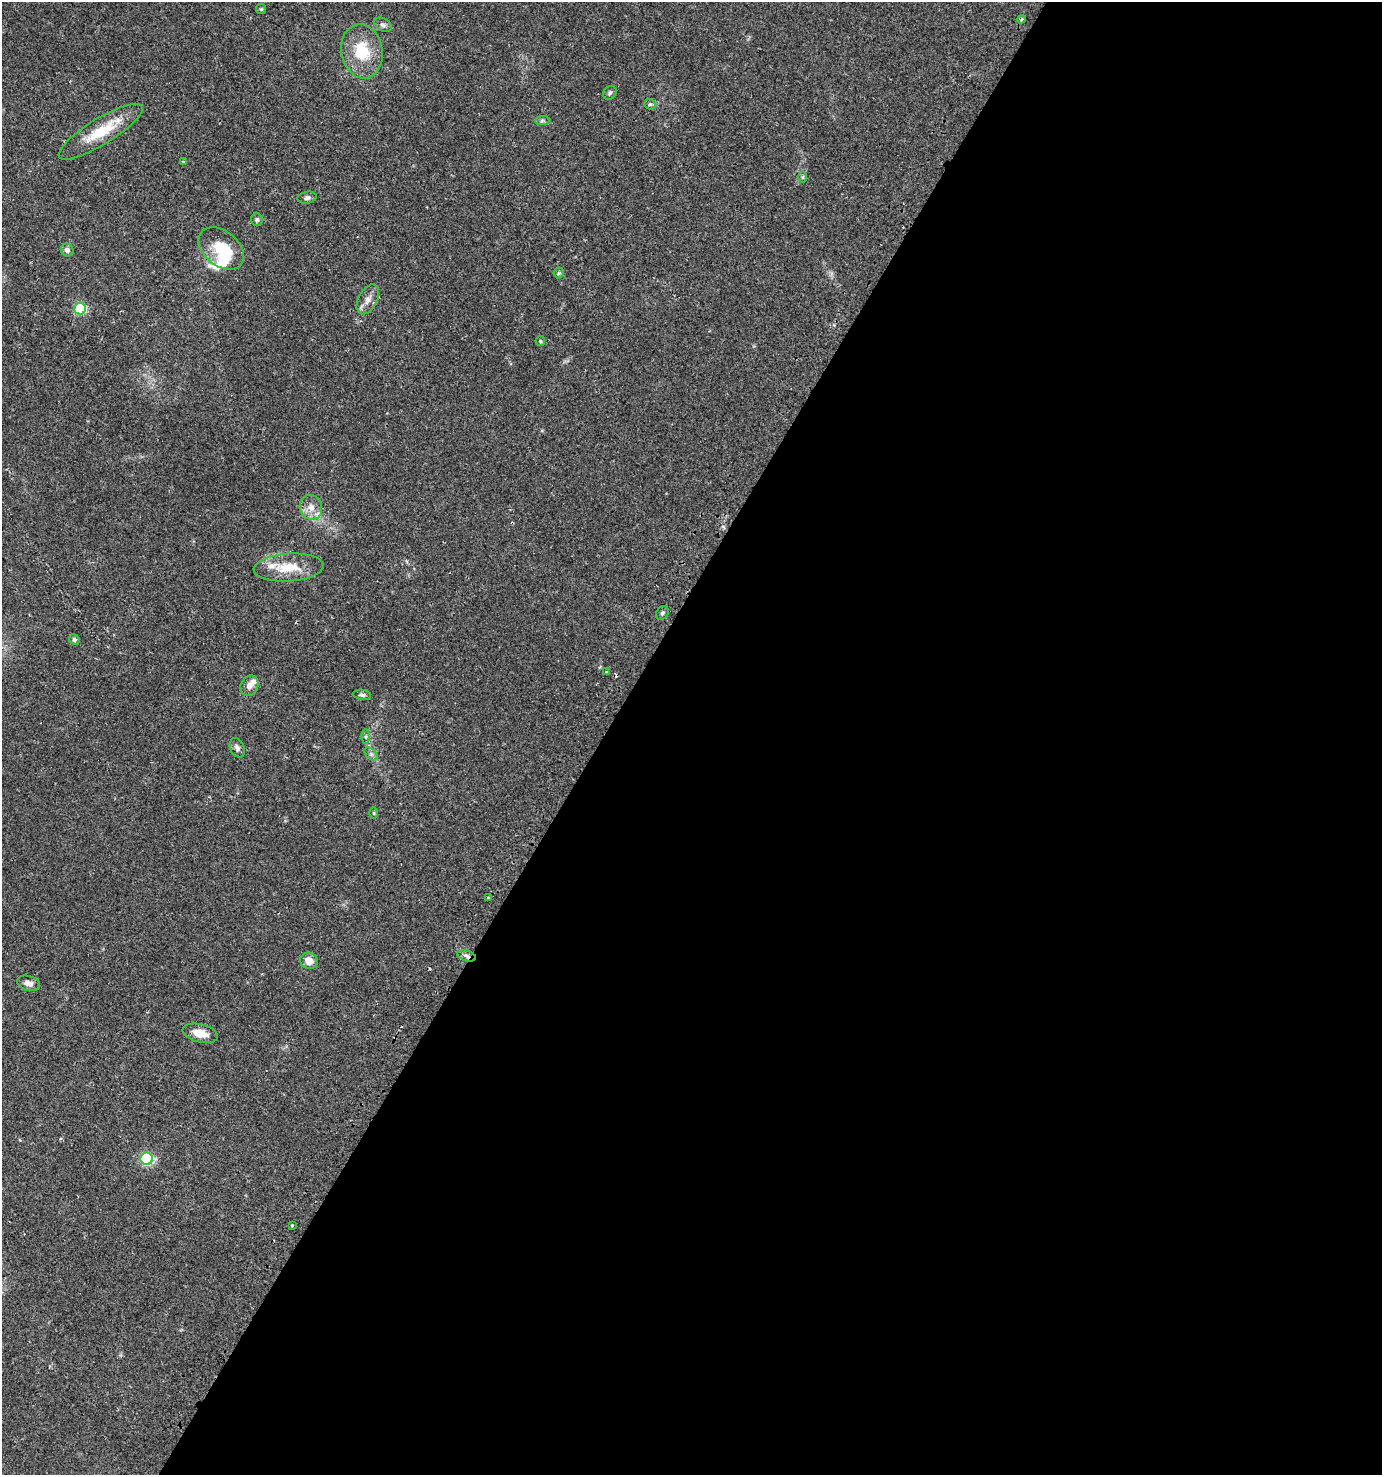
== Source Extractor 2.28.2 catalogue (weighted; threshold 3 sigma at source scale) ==
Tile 12 of 4 x 4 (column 4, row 3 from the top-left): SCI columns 4356-5735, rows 1500-2972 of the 6018 x 5937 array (HDU 1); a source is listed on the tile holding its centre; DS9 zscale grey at full resolution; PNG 1384 x 1477 px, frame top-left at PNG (2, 2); each listed source drawn as its Kron ellipse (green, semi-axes under 4 px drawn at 4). Shown black and unused: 56% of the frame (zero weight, under 2 of 3 exposures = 2% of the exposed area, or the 3 px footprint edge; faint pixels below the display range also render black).
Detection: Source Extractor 2.28.2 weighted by HDU 2 'WHT'; one run over the whole footprint, this tile lists its part. Background 0.0616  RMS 0.0082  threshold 0.037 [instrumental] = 3 sigma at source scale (4.5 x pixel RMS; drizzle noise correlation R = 1.50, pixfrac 1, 0.0396/0.0396 arcsec/px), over >= 5 px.
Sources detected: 43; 1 inside a brighter object's white glare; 3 cosmic-ray / hot-pixel residue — neither listed nor drawn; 3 inside a brighter listed object's ellipse — not listed separately; the other 36 listed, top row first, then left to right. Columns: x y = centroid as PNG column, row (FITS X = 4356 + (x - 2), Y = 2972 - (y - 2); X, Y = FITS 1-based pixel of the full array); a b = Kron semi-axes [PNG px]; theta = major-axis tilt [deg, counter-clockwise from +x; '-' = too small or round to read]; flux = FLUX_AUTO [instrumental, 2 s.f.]
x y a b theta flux
261 9 5 5 - 1.1
1021 19 4 3 - 1.1
383 25 9 6 -31 2.4
362 51 27 20 -80 31
610 93 7 6 - 2
650 104 6 5 - 1.3
542 121 7 4 1 1.7
101 132 49 13 31 28
183 161 3 3 - 0.76
803 177 6 4 89 0.96
307 198 10 6 12 2.5
257 220 6 6 - 1.5
221 248 25 17 -40 27
67 250 6 6 - 3.1
559 273 5 5 - 1.1
368 299 16 9 62 6.2
80 309 6 5 - 66
540 341 5 4 - 0.99
311 507 12 11 - 7.3
289 568 35 14 4 22
662 613 7 5 52 1.8
74 640 5 5 - 1.7
607 671 3 3 - 2.2
249 686 10 8 60 4.9
362 695 9 5 -8 2
366 737 7 4 90 1.3
237 748 10 7 -65 2.9
371 754 8 5 -45 2.1
374 813 6 4 89 1
488 897 3 3 - 4
467 956 9 5 -15 2.5
309 961 9 8 - 7.7
29 983 12 7 -16 4.1
200 1033 18 9 -14 11
147 1159 6 6 - 83
292 1225 3 3 - 1.1
Overlapping masked pixels (flux is a lower limit): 1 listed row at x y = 467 956